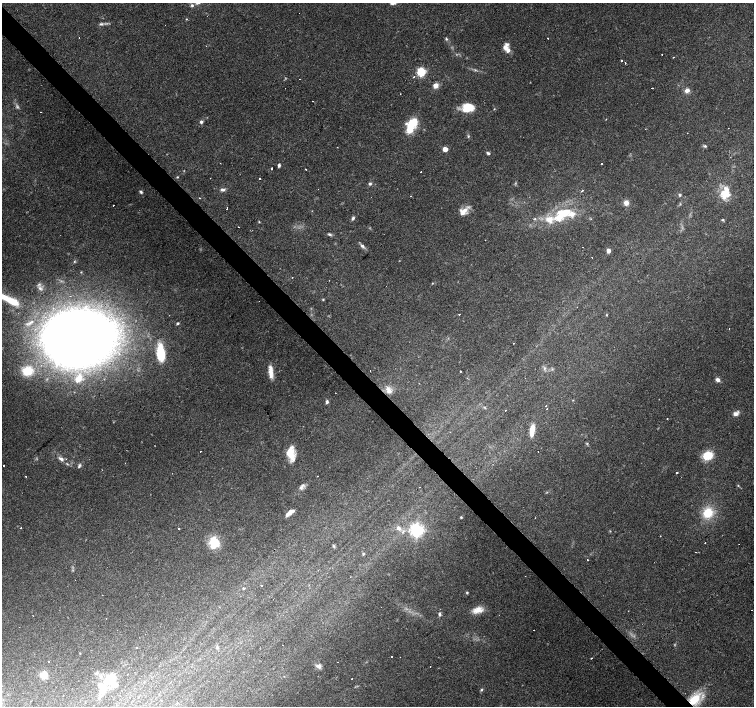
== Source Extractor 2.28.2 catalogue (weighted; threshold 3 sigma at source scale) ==
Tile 11 of 4 x 4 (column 3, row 3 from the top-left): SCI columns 3012-4514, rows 1622-3029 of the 6018 x 5993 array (HDU 1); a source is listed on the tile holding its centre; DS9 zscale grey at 2 x 2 block average (1 PNG px = mean of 2 x 2 image px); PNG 756 x 708 px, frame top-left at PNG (2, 3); no overlay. Shown black and unused: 4% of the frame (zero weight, under 2 of 3 exposures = <1% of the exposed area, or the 3 px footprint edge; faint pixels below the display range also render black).
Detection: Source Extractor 2.28.2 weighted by HDU 2 'WHT'; one run over the whole footprint, this tile lists its part. Background 0.067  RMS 0.0058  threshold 0.0263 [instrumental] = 3 sigma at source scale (4.5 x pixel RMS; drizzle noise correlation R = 1.50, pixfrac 1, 0.0396/0.0396 arcsec/px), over >= 5 px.
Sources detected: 174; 5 too faint to see at this stretch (2 x 2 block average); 1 inside a brighter object's white glare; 29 cosmic-ray / hot-pixel residue — not listed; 15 inside a brighter listed object's ellipse — not listed separately; the other 124 listed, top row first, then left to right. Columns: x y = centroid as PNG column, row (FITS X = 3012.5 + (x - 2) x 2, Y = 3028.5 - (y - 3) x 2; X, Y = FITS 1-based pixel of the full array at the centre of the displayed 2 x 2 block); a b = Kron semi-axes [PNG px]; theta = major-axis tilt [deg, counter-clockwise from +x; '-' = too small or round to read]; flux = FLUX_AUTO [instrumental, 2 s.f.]
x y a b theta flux
393 3 8 4 2 3.9
192 6 5 3 - 2.8
186 19 3 2 - 0.81
101 24 6 4 6 2.8
548 38 2 2 - 1.4
446 39 4 3 - 1.8
505 47 7 6 - 7.9
662 55 2 2 - 3.2
673 57 2 2 - 1.7
621 61 2 2 - 3.8
625 63 3 2 - 1.1
421 72 4 4 - 85
414 77 2 2 - 3.4
435 86 6 6 - 6.8
652 88 2 2 - 2.2
687 90 7 5 22 6.3
468 107 13 10 8 26
41 112 2 2 - 0.69
606 119 2 2 - 1
201 122 4 4 - 3.3
411 125 15 7 63 49
468 136 4 3 - 1.6
705 146 4 4 - 2
337 147 2 2 - 0.66
445 149 3 3 - 20
488 153 5 3 - 2.7
279 165 4 3 - 2.7
272 169 2 2 - 3.1
306 169 2 2 - 5.3
421 172 2 2 - 1.3
177 177 3 2 - 1.1
260 179 2 2 - 16
370 184 5 4 - 2.5
223 190 5 4 - 3.9
582 191 2 2 - 2.9
141 192 4 3 - 2.1
727 193 12 7 -70 14
679 195 4 3 - 1.8
626 203 5 5 - 8.9
113 205 2 2 - 0.79
465 210 9 6 19 9.9
559 217 15 12 45 27
353 218 5 3 - 2.9
535 219 4 3 - 1.4
591 219 2 2 - 0.77
723 220 4 3 - 1.4
259 222 3 3 - 0.95
238 227 2 2 - 0.65
330 234 6 3 -24 2.3
362 246 8 4 -36 4.1
583 247 2 2 - 1
608 251 3 3 - 17
74 261 4 3 - 1.4
81 272 3 3 - 0.99
432 283 3 2 - 0.82
40 288 8 5 -34 4.9
323 299 3 3 - 1.2
12 301 19 7 -28 37
459 314 2 2 - 3.9
606 315 3 2 - 0.85
177 323 3 3 - 2.1
79 336 49 37 10 2100
514 343 2 2 - 0.63
160 353 18 8 -84 44
544 368 4 4 - 2.6
27 371 12 10 14 32
461 371 2 2 - 1.5
271 372 16 5 -84 13
79 378 14 8 62 17
467 378 2 2 - 0.76
718 380 4 3 - 6.2
388 390 12 7 -63 9.8
573 400 3 2 - 0.64
327 402 4 3 - 2.7
484 407 3 2 - 0.89
547 409 2 2 - 1.5
505 410 2 2 - 2.6
736 413 7 5 31 6.7
667 419 2 2 - 0.6
532 430 13 4 82 16
450 432 2 2 - 2.1
587 443 4 3 - 1.5
200 451 2 2 - 1.3
291 453 16 8 -82 28
708 456 8 7 - 35
61 459 8 4 -28 5
67 464 4 3 - 1.5
4 465 2 2 - 4.8
80 465 5 4 - 2.5
676 473 2 2 - 9.6
26 476 2 2 - 0.87
738 485 3 2 - 1
301 488 8 6 37 5.1
289 513 11 4 40 9.2
708 513 11 10 - 34
461 517 3 2 - 1.1
21 528 2 2 - 2.6
179 528 2 2 - 6.2
398 528 6 5 - 6.4
417 530 4 4 - 370
214 542 13 11 -77 32
739 544 2 2 - 0.57
333 546 5 3 - 1.6
363 554 4 3 - 1.5
587 560 2 2 - 1.8
261 586 2 2 - 1.4
244 588 3 2 - 1.6
467 593 3 3 - 1.4
477 610 14 8 21 13
439 614 6 3 -81 2.6
534 630 2 2 - 1.8
137 648 2 2 - 2.8
217 648 5 3 - 2.2
80 653 2 2 - 0.68
391 656 2 2 - 1.2
338 662 2 2 - 2.3
319 666 6 6 - 5.2
97 673 5 4 - 2.2
127 674 2 2 - 0.55
44 675 8 7 - 13
352 678 2 2 - 1.4
109 680 17 12 31 29
481 690 4 3 - 1.7
694 699 16 9 42 41
Overlapping masked pixels (flux is a lower limit): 1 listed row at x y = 694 699
Isophote crosses this tile's border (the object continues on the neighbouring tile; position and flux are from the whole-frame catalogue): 1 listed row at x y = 393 3
Diffuse or blended objects may show on this block-average render without a row.